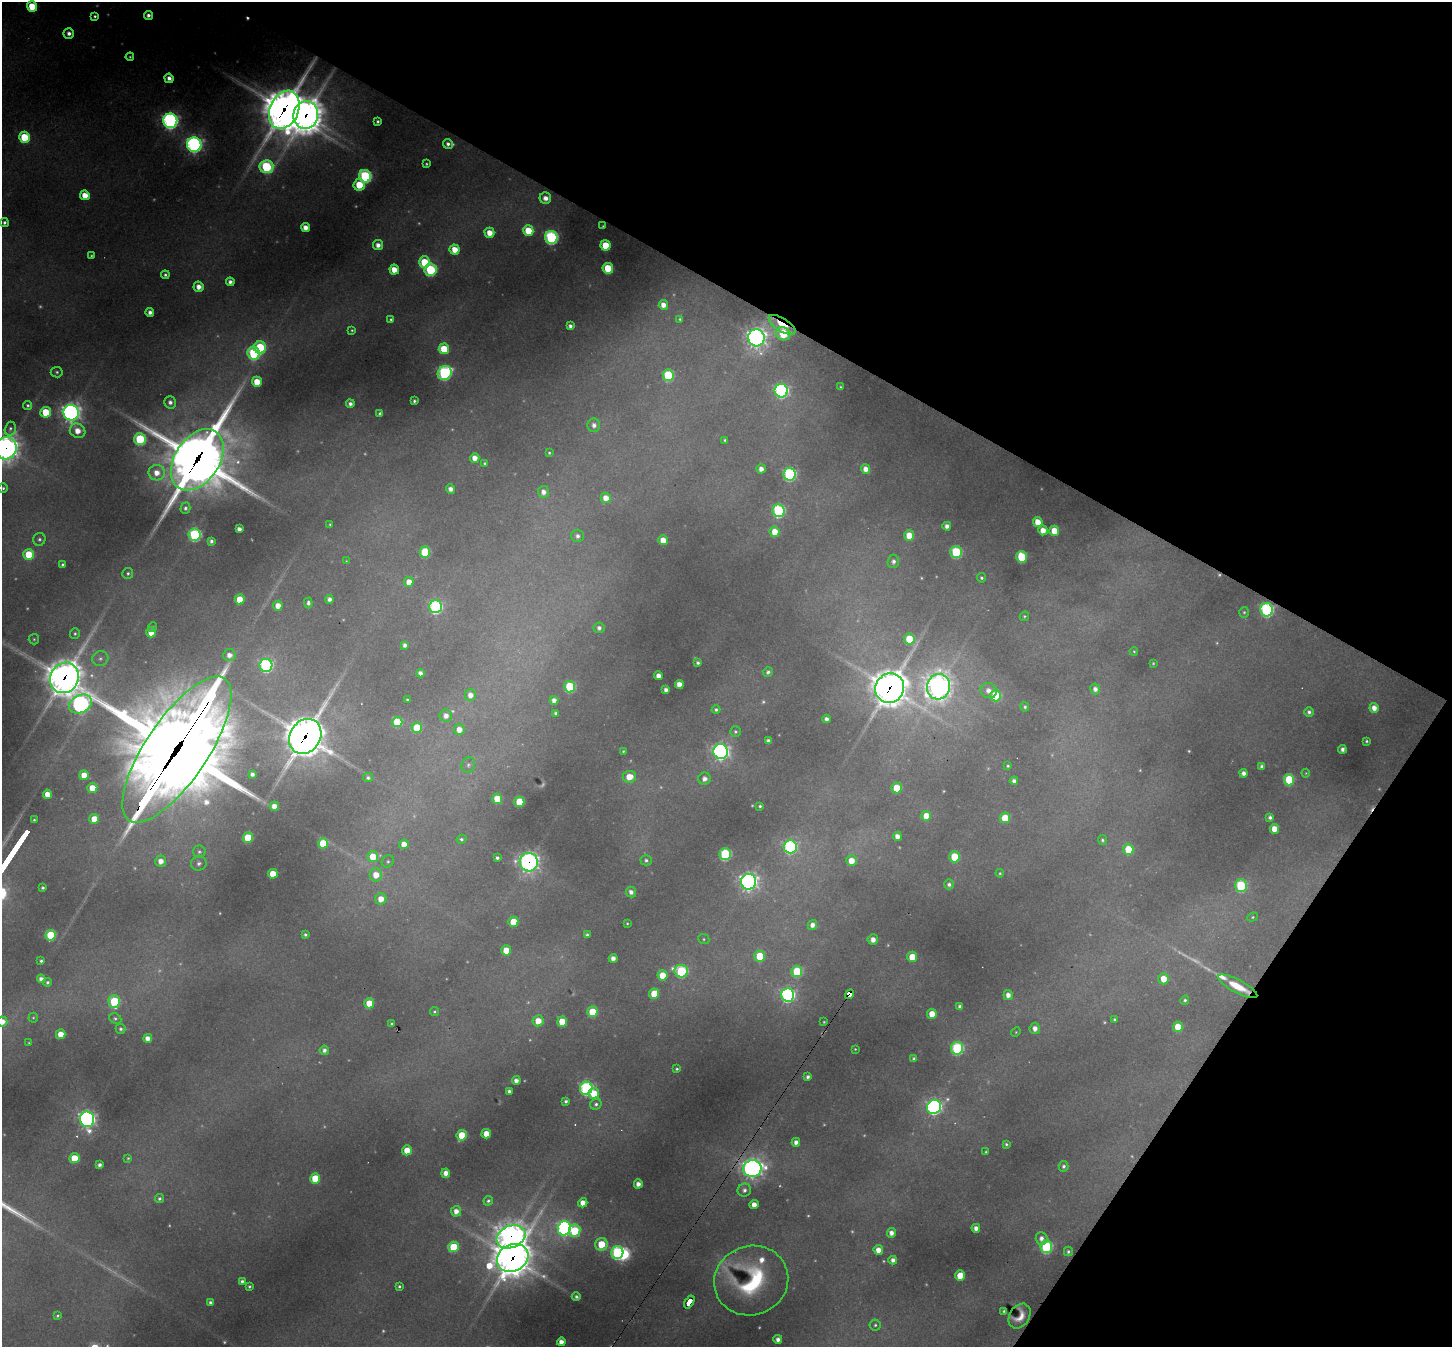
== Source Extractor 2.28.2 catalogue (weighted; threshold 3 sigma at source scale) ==
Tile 8 of 4 x 4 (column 4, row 2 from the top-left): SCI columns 4352-5801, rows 2975-4319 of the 5801 x 5809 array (HDU 1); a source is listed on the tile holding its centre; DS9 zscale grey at full resolution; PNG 1454 x 1349 px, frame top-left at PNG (2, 2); each listed source drawn as its Kron ellipse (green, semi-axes under 4 px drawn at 4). Shown black and unused: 30% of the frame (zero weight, under 2 of 3 exposures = <1% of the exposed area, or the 3 px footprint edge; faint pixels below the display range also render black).
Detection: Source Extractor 2.28.2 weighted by HDU 2 'WHT'; one run over the whole footprint, this tile lists its part. Background 0.331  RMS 0.013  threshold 0.0563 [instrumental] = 3 sigma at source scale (4.5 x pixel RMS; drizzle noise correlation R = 1.50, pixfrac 1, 0.05/0.05 arcsec/px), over >= 5 px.
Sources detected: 372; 42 too faint to see at this stretch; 1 inside a brighter object's white glare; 5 cosmic-ray / hot-pixel residue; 1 long thin detection or spike segment (spike, bleed or trail) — neither listed nor drawn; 2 inside a brighter listed object's ellipse — not listed separately; the other 321 listed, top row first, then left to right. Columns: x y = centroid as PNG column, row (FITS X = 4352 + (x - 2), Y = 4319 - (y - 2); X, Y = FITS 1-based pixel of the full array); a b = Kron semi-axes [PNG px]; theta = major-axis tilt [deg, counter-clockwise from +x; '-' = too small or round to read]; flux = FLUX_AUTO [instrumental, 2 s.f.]
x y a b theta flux
32 6 5 5 - 51
148 15 4 4 - 6.9
95 16 4 4 - 3
69 33 5 5 - 6.9
130 57 4 4 - 2
169 78 4 4 - 8
284 110 20 14 66 4100
306 115 14 12 84 2700
170 121 7 7 - 500
378 121 3 3 - 2.8
24 137 5 5 - 70
448 144 5 4 - 5.3
194 145 7 7 - 500
426 164 4 3 - 2.1
266 167 7 6 - 170
365 176 6 6 - 200
359 185 6 5 - 43
85 195 5 5 - 23
545 198 6 5 - 11
4 223 4 4 - 4.1
603 226 3 3 - 1.2
305 227 4 4 - 13
528 231 5 5 - 43
489 233 5 5 - 19
551 237 6 6 - 280
378 245 5 5 - 9.8
606 245 5 5 - 54
455 249 5 5 - 23
91 256 3 3 - 1.7
424 262 6 5 - 60
608 268 5 5 - 60
394 269 5 4 - 21
430 270 6 6 - 150
165 275 4 4 - 3.3
230 282 4 4 - 6.4
199 287 5 5 - 13
663 305 5 4 - 11
150 312 4 4 - 7.5
391 319 4 4 - 2.7
680 319 3 3 - 1.7
782 325 15 6 -32 33
570 326 4 4 - 5
352 330 4 4 - 1.9
783 334 7 6 - 64
756 338 8 8 - 880
260 347 6 6 - 100
444 349 5 5 - 52
254 353 6 6 - 180
57 372 6 5 - 2.7
445 373 7 6 - 270
668 375 6 5 - 94
257 382 5 5 - 31
840 387 3 3 - 1.4
781 391 7 6 - 340
414 401 4 3 - 2.8
170 402 6 5 - 6.5
350 404 4 4 - 5.7
28 405 4 4 - 2.7
46 412 5 5 - 47
71 413 8 7 - 770
380 413 4 3 - 3.4
594 425 7 6 - 7
10 429 7 5 73 3.4
78 431 8 7 - 18
140 439 6 5 - 130
725 440 4 3 - 1.9
6 448 11 10 - 1200
549 453 3 3 - 1.6
475 458 5 4 - 13
197 460 34 22 56 9500
485 463 4 4 - 2.5
761 469 4 4 - 9.6
866 469 5 4 - 11
157 473 8 7 - 16
790 474 6 6 - 250
3 488 5 5 - 2.7
451 489 4 4 - 8.3
543 492 6 5 - 9
606 498 5 5 - 16
185 508 5 5 - 4.2
778 511 6 6 - 200
1038 522 5 4 - 21
330 524 3 3 - 1.6
947 526 4 4 - 7.4
239 529 4 4 - 7.9
1043 530 5 4 - 15
1054 531 5 5 - 27
775 532 5 5 - 22
195 535 6 6 - 200
578 536 6 6 - 5.9
909 536 5 5 - 27
39 539 6 6 - 3.8
663 540 5 4 - 18
211 541 4 4 - 4.2
425 552 5 5 - 84
956 552 6 5 - 130
29 554 5 5 - 52
1021 557 6 5 - 85
346 561 4 3 - 1.1
893 561 7 6 - 5.9
63 565 4 4 - 3.7
128 573 5 5 - 2.9
981 578 5 4 - 2.5
409 582 5 5 - 15
240 599 5 5 - 26
329 599 4 4 - 6.6
308 603 5 4 - 3.6
278 606 5 4 - 16
435 607 6 6 - 240
1267 610 6 6 - 260
1244 612 5 4 - 2
1024 616 5 4 - 1.7
152 627 5 4 - 1.8
599 628 5 5 - 5.4
151 632 5 5 - 17
75 634 5 5 - 2.4
34 639 5 5 - 2.1
909 639 5 5 - 48
405 645 4 4 - 5.2
1134 651 4 3 - 1.5
229 655 6 6 - 10
100 659 8 7 - 5.6
698 663 3 3 - 3
1153 663 3 3 - 1.6
266 665 6 6 - 260
768 672 5 4 - 3.4
420 673 4 4 - 6.5
658 676 4 4 - 10
64 678 16 14 59 2800
679 684 4 4 - 13
570 687 5 5 - 100
939 687 13 11 74 1300
890 688 15 14 - 3100
1095 689 5 5 - 6.8
666 690 4 4 - 6.6
989 690 8 7 - 11
470 695 6 5 - 10
996 696 5 5 - 75
407 700 3 3 - 2
554 700 4 4 - 8.4
80 704 12 9 27 510
1025 707 5 4 - 2.6
1374 708 5 4 - 11
716 710 4 4 - 2.6
1309 712 4 4 - 4
556 713 4 3 - 2.9
446 716 6 6 - 9.9
826 719 4 4 - 5.7
397 722 5 5 - 64
417 728 5 5 - 54
459 729 6 5 - 14
735 732 5 5 - 2.8
305 736 18 15 59 3600
768 741 4 4 - 6.2
1366 741 3 3 - 1.7
1342 749 4 4 - 5.1
177 750 86 31 56 29000
623 751 3 3 - 1.5
721 752 7 7 - 560
468 765 8 6 65 3.8
1008 766 3 3 - 2
1262 767 4 4 - 5
1243 773 4 4 - 6.5
1306 773 4 4 - 1.2
252 774 4 4 - 5.1
84 775 5 4 - 21
629 777 7 6 - 22
368 778 5 4 - 3.2
704 779 6 6 - 8
1289 780 6 5 - 71
1014 781 4 4 - 5.6
92 788 5 5 - 26
897 788 5 5 - 49
47 794 5 4 - 20
497 799 5 5 - 36
519 802 5 5 - 52
274 806 4 4 - 14
760 806 3 3 - 2.2
926 816 5 5 - 26
1270 817 4 4 - 4.2
1005 818 5 5 - 35
94 819 5 5 - 23
34 820 3 3 - 1.9
1274 829 5 4 - 18
897 836 4 4 - 11
248 838 5 5 - 61
461 839 5 4 - 2.7
1102 840 5 4 - 2.4
323 843 5 5 - 53
404 844 5 4 - 15
790 847 6 6 - 280
1128 849 5 5 - 46
199 852 6 6 - 3.6
725 854 6 5 - 160
373 857 5 5 - 35
954 857 5 5 - 53
497 858 3 3 - 3.5
646 860 5 5 - 3.3
161 861 5 5 - 13
388 861 6 6 - 2.8
851 861 5 5 - 20
529 862 9 9 - 580
199 863 8 7 - 4.8
1000 873 4 3 - 1.6
273 874 5 5 - 26
376 875 6 6 - 20
749 882 8 7 - 690
949 884 5 5 - 4.5
1241 886 6 6 - 130
43 888 3 3 - 2.6
631 892 5 5 - 6.5
381 899 5 5 - 18
1252 917 5 4 - 1.8
513 922 5 5 - 33
627 923 4 3 - 1.5
812 925 5 4 - 9.2
50 935 5 5 - 79
305 935 4 4 - 2.9
587 935 4 4 - 3.6
704 939 6 5 - 2.3
873 939 5 5 - 11
506 950 5 5 - 30
760 956 5 5 - 50
912 957 5 5 - 37
613 958 4 4 - 9.3
41 961 3 3 - 2.5
681 971 7 6 - 170
797 971 5 5 - 87
662 975 5 5 - 29
41 979 4 4 - 8
1164 979 5 5 - 21
47 982 4 4 - 2.5
1238 986 22 6 -28 34
654 994 5 5 - 42
849 994 5 4 - 69
788 995 6 6 - 360
1008 995 5 4 - 9.7
1185 1000 5 4 - 2.8
114 1001 6 5 - 100
369 1003 5 5 - 34
960 1006 4 4 - 5.2
434 1012 4 4 - 2
592 1012 5 5 - 52
932 1014 5 4 - 23
33 1018 5 4 - 1.6
115 1019 6 5 - 3
1114 1019 3 3 - 1.8
538 1021 5 5 - 23
562 1021 5 5 - 34
2 1022 5 5 - 13
824 1022 3 3 - 1.4
391 1024 3 3 - 2
1178 1027 5 5 - 31
1035 1028 6 5 - 9.9
121 1029 5 5 - 3.5
1016 1032 5 4 - 1.6
61 1034 5 4 - 23
148 1038 4 4 - 11
29 1043 3 2 - 1.2
957 1048 6 6 - 200
855 1049 3 3 - 1.1
324 1050 4 4 - 5.5
914 1059 4 4 - 3.8
677 1069 3 3 - 2
808 1077 4 3 - 4.2
516 1081 4 4 - 8
586 1088 6 6 - 290
509 1091 4 4 - 4.9
594 1093 5 5 - 33
566 1101 4 4 - 3.5
596 1104 6 5 - 3.6
934 1107 7 7 - 490
87 1119 8 7 - 560
486 1134 5 4 - 23
462 1135 5 5 - 51
796 1142 4 4 - 7.6
1006 1144 3 3 - 2.3
407 1150 5 4 - 26
986 1152 4 3 - 1.6
74 1158 5 5 - 42
128 1158 3 3 - 1.6
99 1165 4 4 - 5.1
1064 1166 5 5 - 3.8
752 1169 9 8 - 740
446 1173 5 4 - 11
315 1178 5 5 - 46
638 1184 4 4 - 9.2
744 1190 7 6 - 5.9
159 1198 4 4 - 2.8
488 1201 5 4 - 3
583 1203 5 4 - 14
754 1205 4 4 - 12
456 1211 5 5 - 11
564 1228 7 6 - 400
976 1228 4 4 - 8.1
575 1231 6 5 - 80
891 1233 5 4 - 9
511 1237 15 11 23 1500
1041 1238 6 6 - 7.4
601 1244 6 6 - 42
453 1247 5 5 - 67
1046 1247 6 6 - 180
878 1250 5 4 - 14
1068 1251 5 4 - 2.8
617 1253 6 6 - 230
513 1258 16 13 27 2900
893 1260 4 4 - 6.4
960 1275 5 5 - 33
751 1280 37 34 21 140
242 1281 4 3 - 3.7
249 1286 3 3 - 2.1
399 1286 4 4 - 2.6
576 1297 4 4 - 3.7
210 1302 4 3 - 3.6
689 1302 7 4 58 50
1004 1311 3 3 - 2.5
57 1316 4 4 - 1.8
1019 1316 13 10 56 13
875 1325 5 5 - 3
778 1339 4 4 - 7.6
561 1342 4 4 - 11
Overlapping masked pixels (flux is a lower limit): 17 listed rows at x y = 284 110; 306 115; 782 325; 6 448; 197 460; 1267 610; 64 678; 890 688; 305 736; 177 750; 529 862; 1238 986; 849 994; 752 1169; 511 1237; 513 1258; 689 1302
Isophote crosses this tile's border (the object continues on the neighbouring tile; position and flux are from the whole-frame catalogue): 2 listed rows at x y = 6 448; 2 1022